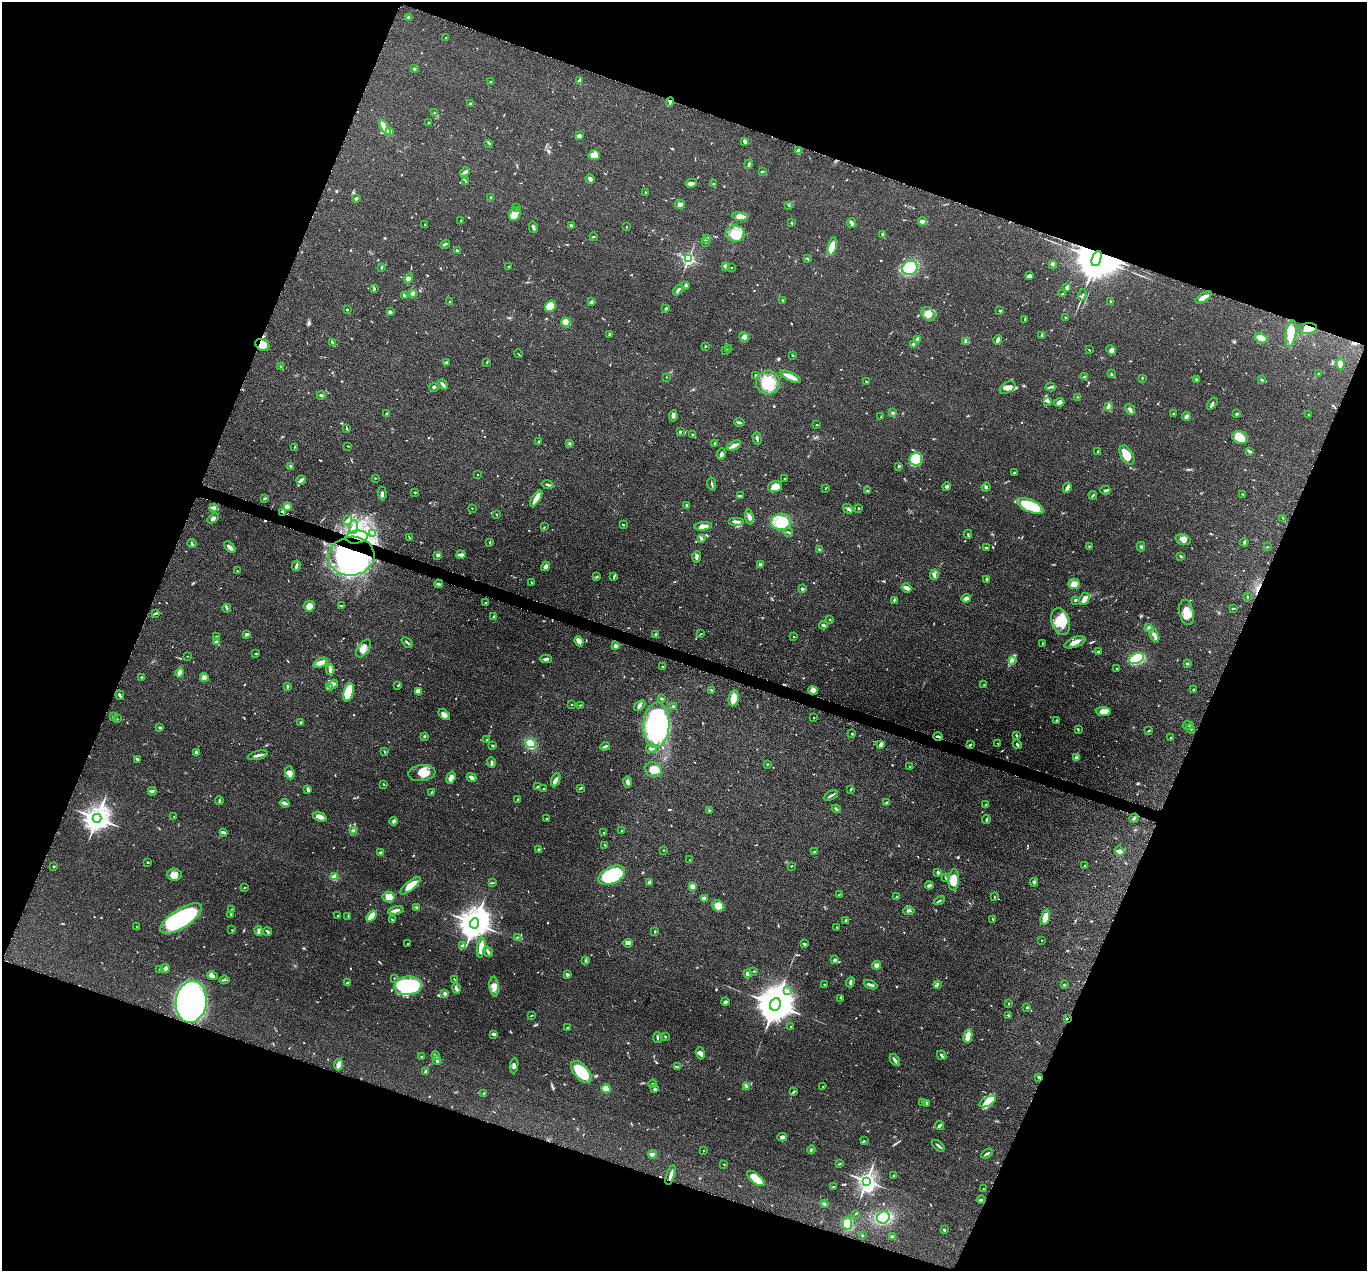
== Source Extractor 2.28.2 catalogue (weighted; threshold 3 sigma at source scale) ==
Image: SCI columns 6-5462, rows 271-5343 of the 5469 x 5483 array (HDU 1 of 3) = the unmasked area's bounding box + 8 px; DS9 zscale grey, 4 x 4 block average (1 PNG px = mean of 4 x 4 image px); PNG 1369 x 1273 px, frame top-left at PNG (2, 2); each listed source drawn as its Kron ellipse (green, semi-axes under 4 px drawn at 4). Shown black and unused: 41% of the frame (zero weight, under 4 of 8 exposures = <1% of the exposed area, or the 3 px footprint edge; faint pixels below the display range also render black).
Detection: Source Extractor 2.28.2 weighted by HDU 2 'WHT'. Background 0.0374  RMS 0.004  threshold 0.0162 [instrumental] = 3 sigma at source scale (4.09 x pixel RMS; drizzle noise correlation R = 1.36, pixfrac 0.8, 0.05/0.05 arcsec/px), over >= 5 px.
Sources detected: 780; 3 too faint to see at this stretch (4 x 4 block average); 3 inside a brighter object's white glare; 7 cosmic-ray / hot-pixel residue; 1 long thin detection or spike segment (spike, bleed or trail) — neither listed nor drawn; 15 coinciding with a brighter row at this scale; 49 inside a brighter listed object's ellipse — not listed separately; of the other 702, all 500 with FLUX_AUTO >= 1.03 (the completeness limit of this list) listed and drawn (202 fainter detections not listed), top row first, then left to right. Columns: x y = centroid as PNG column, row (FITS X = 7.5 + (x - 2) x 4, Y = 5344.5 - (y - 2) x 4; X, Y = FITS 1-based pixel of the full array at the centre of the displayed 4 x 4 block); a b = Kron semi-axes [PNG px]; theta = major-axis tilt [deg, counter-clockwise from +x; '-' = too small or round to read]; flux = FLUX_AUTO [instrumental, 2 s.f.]
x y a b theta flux
409 17 3 2 - 4
446 37 2 2 - 1.5
414 69 3 2 - 3.1
579 80 4 2 - 5.8
490 82 3 2 - 1.5
670 102 4 2 - 5
470 103 3 2 - 2.1
434 113 2 2 - 1.5
429 123 2 2 - 1.6
385 127 8 3 -55 9.8
390 131 4 3 - 4.7
580 136 4 3 - 3.8
745 141 3 2 - 7.8
489 143 2 2 - 1.1
799 151 3 3 - 16
594 155 5 5 - 11
749 164 5 2 - 3.6
762 171 3 2 - 1.8
465 172 5 2 - 5.8
590 179 5 2 - 11
465 181 3 2 - 1.2
691 183 6 3 13 6.2
714 184 3 2 - 2
646 193 3 2 - 1.7
491 197 2 2 - 1.8
356 199 3 2 - 3.1
680 204 5 4 - 8.9
789 205 2 2 - 1.1
517 207 2 2 - 1.1
515 214 7 5 61 34
740 217 7 4 -10 10
461 220 3 2 - 1.7
923 221 4 2 - 13
792 223 2 2 - 2.2
852 223 5 3 - 4.4
425 224 2 2 - 1.4
571 225 3 2 - 5.1
533 227 6 2 -77 5.5
626 227 2 2 - 1.2
736 234 10 8 -13 33
883 235 2 2 - 2
593 237 2 2 - 1.1
707 239 3 2 - 1.5
705 242 2 2 - 1.6
445 244 5 2 - 2.8
832 247 9 4 74 41
458 251 4 3 - 2.9
1097 258 8 4 69 15000
688 259 2 2 - 370
808 259 3 2 - 1.4
1052 264 3 3 - 3.4
726 266 3 3 - 7.1
382 267 3 2 - 1.9
509 267 2 2 - 1.8
731 267 2 2 - 1.4
910 268 8 7 - 100
1029 276 3 3 - 5.9
409 279 5 4 - 6.6
685 285 3 2 - 2.5
1067 288 3 2 - 4.6
374 289 3 2 - 2.4
678 290 6 2 52 5.7
413 294 3 3 - 6
1062 294 2 2 - 1.2
404 295 4 2 - 2.5
1082 295 5 2 - 2.7
1203 297 9 3 31 18
783 300 2 2 - 1.2
450 302 3 2 - 2.3
592 302 3 2 - 2.4
1111 302 4 2 - 2
550 306 6 5 - 44
666 308 2 2 - 3
347 309 2 2 - 2
1000 311 2 2 - 2.7
390 312 3 2 - 6
928 314 8 5 -44 14
1065 317 3 2 - 1.2
1025 319 3 2 - 1.2
566 322 4 4 - 24
1308 328 9 5 5 24
609 334 4 2 - 2.7
1291 334 14 5 80 33
1042 335 4 3 - 2.7
744 337 5 4 - 7.7
1261 338 7 4 -27 12
917 339 4 2 - 6.4
998 340 4 3 - 8.1
966 342 4 3 - 4.7
333 343 3 2 - 1.7
262 345 7 5 -27 25
913 345 4 2 - 2.2
705 346 3 2 - 1.5
728 349 3 2 - 1.4
726 350 2 2 - 1.7
1089 350 2 2 - 1.2
1111 350 5 4 - 5.8
518 354 4 2 - 1.5
792 355 3 2 - 1.8
447 362 3 2 - 3.8
487 362 2 2 - 1.8
1340 364 6 3 -86 12
281 367 2 2 - 1.7
1319 373 2 2 - 1.1
1111 374 3 2 - 1.7
755 375 2 2 - 1.7
666 377 2 2 - 1.2
790 377 12 3 -27 21
1085 377 3 2 - 4.2
1142 378 2 2 - 1.2
1197 380 2 2 - 4.6
1262 380 4 2 - 2.9
867 382 2 2 - 1.4
768 383 12 12 - 54
443 384 6 2 -50 11
434 387 5 2 - 3.3
1050 387 5 2 - 3.1
1008 388 8 5 29 13
321 395 4 2 - 5.2
1078 397 3 2 - 1.7
1048 401 4 2 - 3.2
1059 402 5 3 - 8.1
1212 404 7 2 54 3.6
1108 406 4 2 - 3.8
1130 409 6 3 -51 6.3
893 413 3 2 - 3.8
387 414 4 3 - 2.9
1173 414 2 2 - 2.3
1237 414 3 2 - 2.1
1309 415 2 2 - 2.1
673 416 6 3 82 6.6
1186 416 4 3 - 7.2
881 417 3 2 - 1.1
739 422 5 2 - 3.1
817 425 3 2 - 1.2
347 429 3 2 - 1.7
680 431 2 2 - 3.2
692 434 3 2 - 2.1
757 438 6 2 -74 4.1
1240 438 8 6 -23 33
539 441 2 2 - 3.4
569 443 3 2 - 1.9
714 443 2 2 - 2.2
348 446 2 2 - 1.2
734 446 7 2 25 14
295 447 3 2 - 1.1
1098 451 3 2 - 1.8
1250 451 4 2 - 4.7
721 454 6 3 81 4.8
1127 455 10 6 -59 29
916 459 6 6 - 95
291 466 2 2 - 3.3
899 466 2 2 - 4.2
1014 472 3 2 - 2.8
478 474 2 2 - 1
375 478 2 2 - 1.2
784 478 2 2 - 1.4
301 480 5 3 - 5.1
712 484 6 2 -78 3.6
548 485 6 2 -12 3.9
775 487 7 5 16 18
947 487 4 3 - 4.2
986 487 4 3 - 3.6
826 488 2 2 - 1.1
1067 488 5 2 - 7.1
1105 490 5 2 - 3.8
868 491 3 2 - 2.8
382 493 7 2 -88 5.5
415 493 3 2 - 1.9
1243 494 3 2 - 1.5
1093 495 4 2 - 2.3
740 496 4 2 - 3
265 498 3 2 - 1.8
536 498 9 3 58 28
287 506 4 3 - 7.4
687 506 3 2 - 4.5
1030 506 14 6 -23 99
213 507 4 2 - 3.6
472 508 2 2 - 2.1
859 508 2 2 - 1.8
848 509 5 3 - 4.7
283 512 4 2 - 3
496 514 2 2 - 1.6
749 517 7 3 -84 7.1
213 518 6 3 29 5.4
1283 518 2 2 - 1.1
348 520 4 3 - 5.7
736 522 8 3 0 5.9
781 522 10 8 6 61
623 524 2 2 - 2.1
703 526 9 4 7 10
353 527 7 2 85 5.8
544 527 2 2 - 1.3
788 532 5 2 - 2.2
373 534 3 2 - 1.9
968 534 4 2 - 2.2
357 537 11 6 6 37
410 538 4 2 - 2
701 538 3 3 - 4
1183 540 8 5 -18 15
490 542 4 2 - 1.7
1244 542 4 2 - 3.8
192 544 5 2 - 4.9
1089 546 2 2 - 1.2
230 547 7 3 -44 8.5
1141 547 5 2 - 2.7
1267 547 3 2 - 1.5
986 548 3 2 - 2.5
819 549 2 2 - 2
438 555 3 2 - 6.5
461 555 4 2 - 9.5
351 556 23 19 8 430
1181 556 4 2 - 2.3
697 557 5 2 - 7.6
760 565 3 2 - 7.3
296 566 5 2 - 4.2
545 566 5 4 - 5.4
237 571 3 2 - 1.3
934 575 5 3 - 6.8
614 576 4 2 - 2.4
596 577 3 2 - 1.5
987 580 4 2 - 5.2
531 583 3 2 - 1.8
438 584 4 2 - 4.9
1074 584 5 5 - 17
906 588 5 3 - 14
802 589 2 2 - 12
1247 597 3 2 - 1.8
966 598 5 3 - 8.2
1084 599 6 4 63 14
894 600 3 2 - 2.8
1075 600 2 2 - 11
486 602 3 2 - 1.1
342 605 3 2 - 2.1
309 606 6 5 - 16
227 608 4 2 - 2.8
1233 608 3 2 - 2.4
156 613 4 2 - 2.2
1187 613 13 7 -77 25
494 616 4 2 - 2.8
829 619 2 2 - 1.5
1060 621 13 9 -71 38
823 625 4 3 - 4
1149 627 3 3 - 3.7
247 634 3 2 - 7.5
701 634 2 2 - 1.3
656 635 3 2 - 2.3
1154 635 7 3 -63 7.6
216 637 2 2 - 2.9
794 637 2 2 - 1.6
579 641 5 3 - 14
216 642 4 3 - 4.6
407 642 6 2 -42 3.9
1075 642 11 5 22 14
1042 643 2 2 - 1.2
615 646 3 2 - 2.3
363 648 10 5 54 18
1098 651 3 2 - 2.7
256 654 3 2 - 1.9
187 656 2 2 - 1.3
546 659 5 2 - 6
1137 659 8 5 24 110
1012 660 3 3 - 3.8
321 663 8 3 23 15
1187 663 3 2 - 2.2
663 666 4 2 - 3.3
1117 668 2 2 - 1
330 670 5 2 - 4.8
180 673 5 3 - 11
141 677 2 2 - 1.7
204 677 5 3 - 5.1
333 684 5 2 - 6.5
984 684 2 2 - 1.3
288 686 4 2 - 2.8
398 686 3 2 - 1.5
329 687 3 2 - 2.2
711 690 2 2 - 3.3
813 690 5 3 - 13
1193 690 2 2 - 4.8
418 691 4 4 - 18
348 692 9 5 73 75
120 695 5 2 - 3.2
661 698 3 2 - 1.9
734 698 8 5 81 31
571 705 2 2 - 1.2
580 705 2 2 - 1.4
640 705 6 3 41 4.6
673 707 3 2 - 2.5
1103 711 7 4 -4 17
444 715 7 4 -45 9.9
114 716 4 2 - 2.6
814 718 2 2 - 2.7
117 719 2 2 - 1.5
1057 721 2 2 - 5.8
301 722 2 2 - 7.6
656 725 23 13 87 300
1188 725 5 2 - 3
160 727 2 2 - 8.3
1078 729 4 2 - 1.7
1191 729 5 2 - 2.4
1149 731 2 2 - 1.4
852 734 2 2 - 1.9
1016 735 3 2 - 2.8
424 736 3 2 - 1.7
938 737 5 2 - 4.7
1170 738 2 2 - 1.4
487 740 2 2 - 1.2
530 743 5 4 - 56
998 743 2 2 - 1.2
881 744 4 2 - 9
1017 744 5 2 - 3.6
970 745 3 2 - 3.2
493 746 3 2 - 2.5
605 746 5 2 - 4.9
652 748 5 2 - 5.8
385 752 3 2 - 1.4
196 753 3 2 - 2
258 755 10 2 14 8.3
1076 758 4 4 - 4.1
137 759 4 2 - 3.2
491 763 5 2 - 4
767 764 2 2 - 1.4
909 767 3 2 - 1.1
653 770 8 7 - 23
290 773 7 4 -69 15
422 773 14 8 7 33
451 778 6 4 73 12
471 778 5 3 - 8.1
556 780 7 3 66 7.5
627 782 6 3 -90 4.5
384 784 3 2 - 1.3
537 787 3 2 - 1.9
581 788 3 2 - 1.9
308 789 3 2 - 5.8
544 789 2 2 - 1.7
851 789 3 2 - 1.5
152 791 4 3 - 3.7
431 792 3 2 - 2.1
831 795 8 2 26 4.7
517 799 2 2 - 1.4
219 801 4 2 - 2.5
887 802 3 2 - 1.7
285 803 5 3 - 5.7
985 805 2 2 - 1.1
836 809 4 2 - 3.2
709 810 3 2 - 2.1
174 816 2 2 - 1
320 817 7 3 -19 17
97 818 4 4 - 2500
1134 818 5 2 - 3
547 819 2 2 - 2.4
986 820 4 2 - 2.2
394 821 4 3 - 4.8
353 830 3 2 - 2.4
622 831 2 2 - 1.8
223 832 4 2 - 8.1
604 832 2 2 - 1.7
605 845 3 2 - 1.5
539 850 3 2 - 4.2
663 850 2 2 - 1.1
815 851 2 2 - 1.4
1119 851 5 4 - 7.7
381 853 2 2 - 16
690 860 2 2 - 1.8
148 862 2 2 - 2.3
54 866 2 2 - 1.5
791 866 2 2 - 1.5
1084 866 3 2 - 1.2
938 872 2 2 - 5.2
174 875 7 6 - 13
612 875 14 8 26 180
334 877 2 2 - 55
945 878 3 2 - 1.5
954 880 10 5 88 49
650 882 4 3 - 5.5
1034 882 4 3 - 3
492 883 4 2 - 1.4
929 885 4 3 - 3.2
410 886 12 4 40 37
245 887 2 2 - 1.1
692 887 2 2 - 49
839 894 3 2 - 1.3
388 897 6 5 - 18
896 897 2 2 - 1.1
994 897 2 2 - 1.5
704 899 3 2 - 14
939 901 6 2 32 2.3
718 906 6 5 - 25
417 908 3 2 - 3.3
232 909 2 2 - 2.1
396 910 8 2 12 8.3
909 911 5 2 - 3.6
231 914 3 2 - 1.9
338 915 2 2 - 1.4
348 916 3 2 - 1.1
371 916 6 2 51 39
1045 917 8 4 73 24
181 918 24 9 32 300
993 919 2 2 - 1.1
392 920 2 2 - 1.2
846 920 4 3 - 2.9
475 923 5 4 - 4800
137 927 2 2 - 1.5
837 927 2 2 - 1.3
232 930 2 2 - 1.2
259 931 5 2 - 3.7
655 931 3 2 - 2.4
267 932 5 2 - 3.6
517 937 2 2 - 1.6
1042 940 2 2 - 1
628 943 5 2 - 3.8
408 944 2 2 - 1.3
804 944 3 2 - 3.5
462 946 4 2 - 6.8
481 948 10 4 82 18
488 952 5 2 - 6.1
586 960 4 2 - 2.5
835 960 3 2 - 5.6
877 965 4 3 - 9.1
165 968 4 3 - 10
160 969 2 2 - 1.1
754 971 2 2 - 1.8
567 974 2 2 - 5.3
748 974 4 3 - 17
212 976 5 3 - 8.2
394 978 2 2 - 1.5
454 979 3 2 - 1.2
224 980 5 2 - 3
850 982 5 2 - 4.3
347 983 2 2 - 4.7
824 984 2 2 - 1.3
937 984 3 2 - 2.1
871 985 7 2 -21 5.8
1064 985 2 2 - 1.1
408 986 13 9 6 230
494 987 10 4 -84 16
456 988 5 3 - 5.5
788 990 2 2 - 1.7
445 994 3 2 - 6.2
841 998 2 2 - 1.1
191 1002 21 15 83 670
725 1002 4 3 - 4.8
775 1004 6 5 - 8900
1008 1004 2 2 - 1.5
1027 1007 2 2 - 3.3
531 1015 3 2 - 1.6
1008 1015 3 2 - 2.2
1067 1019 2 2 - 1.5
791 1026 2 2 - 1.2
568 1028 3 2 - 1.9
494 1034 3 2 - 5.7
968 1036 7 3 79 27
657 1037 5 2 - 3.3
665 1037 2 2 - 2.4
700 1053 6 3 -74 6.8
942 1055 5 2 - 3.2
422 1056 3 2 - 1.6
435 1056 4 2 - 3.5
895 1060 6 2 -57 4.8
437 1061 4 3 - 4
338 1065 6 4 80 9.2
514 1065 8 3 84 5.2
677 1067 3 2 - 1.2
426 1072 3 3 - 5
581 1072 13 7 -48 85
1039 1077 2 2 - 5.7
653 1084 4 3 - 3.5
747 1087 3 2 - 2.1
823 1087 2 2 - 1.1
606 1089 5 4 - 15
655 1089 4 2 - 5.7
794 1092 4 2 - 2.1
483 1093 4 2 - 1.6
988 1102 9 4 26 15
922 1103 3 2 - 2.3
927 1103 3 2 - 1.8
940 1125 4 2 - 4.9
782 1137 5 3 - 6.5
864 1141 2 2 - 1.4
938 1146 7 2 -40 5.4
811 1150 4 2 - 2.3
703 1151 2 2 - 1.1
987 1153 6 2 30 4.4
653 1154 4 3 - 4.1
724 1164 2 2 - 1.1
840 1164 3 2 - 1.4
671 1175 10 2 73 12
893 1176 3 2 - 1.4
756 1179 10 4 -40 42
867 1181 4 3 - 1000
834 1187 3 2 - 2
983 1189 2 2 - 1
981 1200 4 2 - 3.3
824 1204 3 2 - 2.7
855 1214 2 2 - 1.1
883 1217 6 6 - 68
847 1223 6 5 - 35
944 1230 2 2 - 2.3
862 1235 2 2 - 1.3
893 1237 3 3 - 5
Overlapping masked pixels (flux is a lower limit): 10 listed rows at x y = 670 102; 1097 258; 1308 328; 262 345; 283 512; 357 537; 351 556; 938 737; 191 1002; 1067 1019
Diffuse or blended objects may show on this block-average render without a row.